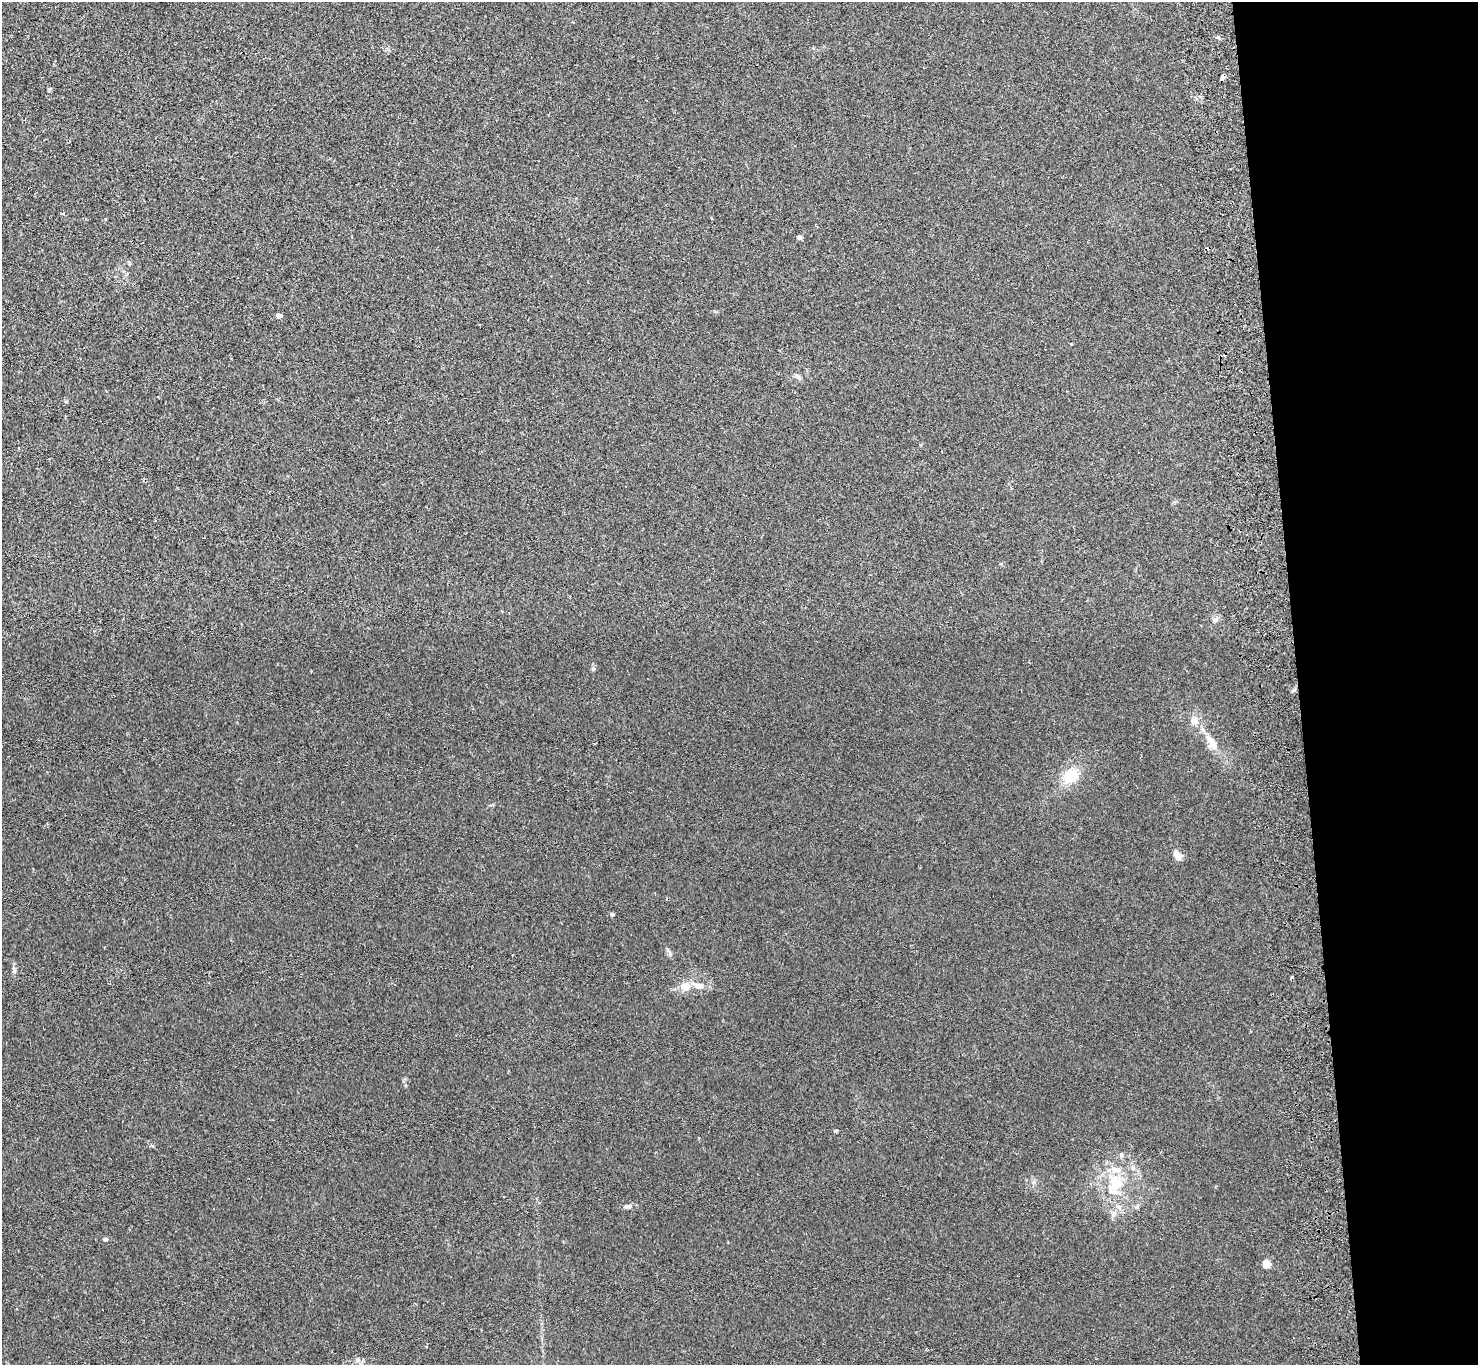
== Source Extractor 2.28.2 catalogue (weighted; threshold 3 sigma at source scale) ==
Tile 6 of 3 x 3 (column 3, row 2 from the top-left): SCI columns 3009-4484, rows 1500-2862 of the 4541 x 4420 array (HDU 1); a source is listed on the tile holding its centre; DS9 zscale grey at full resolution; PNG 1480 x 1367 px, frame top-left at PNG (2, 2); no overlay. Shown black and unused: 12% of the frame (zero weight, under 2 of 3 exposures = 3% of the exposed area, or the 3 px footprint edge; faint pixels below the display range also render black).
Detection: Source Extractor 2.28.2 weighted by HDU 2 'WHT'; one run over the whole footprint, this tile lists its part. Background 0.0274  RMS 0.0066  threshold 0.0298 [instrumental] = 3 sigma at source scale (4.5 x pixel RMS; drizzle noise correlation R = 1.50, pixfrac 1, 0.05/0.05 arcsec/px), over >= 5 px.
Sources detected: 24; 1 cosmic-ray / hot-pixel residue — not listed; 2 inside a brighter listed object's ellipse — not listed separately; the other 21 listed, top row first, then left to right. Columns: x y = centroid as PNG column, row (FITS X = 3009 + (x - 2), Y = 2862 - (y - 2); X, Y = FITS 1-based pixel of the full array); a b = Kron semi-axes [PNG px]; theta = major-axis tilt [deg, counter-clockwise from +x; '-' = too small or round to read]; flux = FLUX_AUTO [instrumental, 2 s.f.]
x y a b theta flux
1223 77 5 3 - 8
50 89 6 3 19 0.75
712 218 4 3 - 0.54
799 237 4 4 - 2.7
279 316 6 5 - 1.9
1214 620 8 6 0 1.7
593 669 5 5 - 1.2
1193 721 9 8 - 4.2
1212 743 22 9 -58 9.2
1070 776 18 14 37 17
1177 855 13 8 -58 4.9
612 914 4 4 - 1.8
14 970 9 5 -81 1.6
685 986 12 10 -5 7.5
699 986 11 8 -4 4.5
1116 1182 31 19 82 25
628 1206 10 6 13 2.1
1114 1214 9 6 27 2.4
105 1239 5 5 - 1.1
1266 1264 5 5 - 17
357 1360 6 5 - 1.7
Overlapping masked pixels (flux is a lower limit): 1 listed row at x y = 1223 77
Unlisted compact peaks at least as high as the median listed source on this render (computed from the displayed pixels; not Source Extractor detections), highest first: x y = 835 1131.